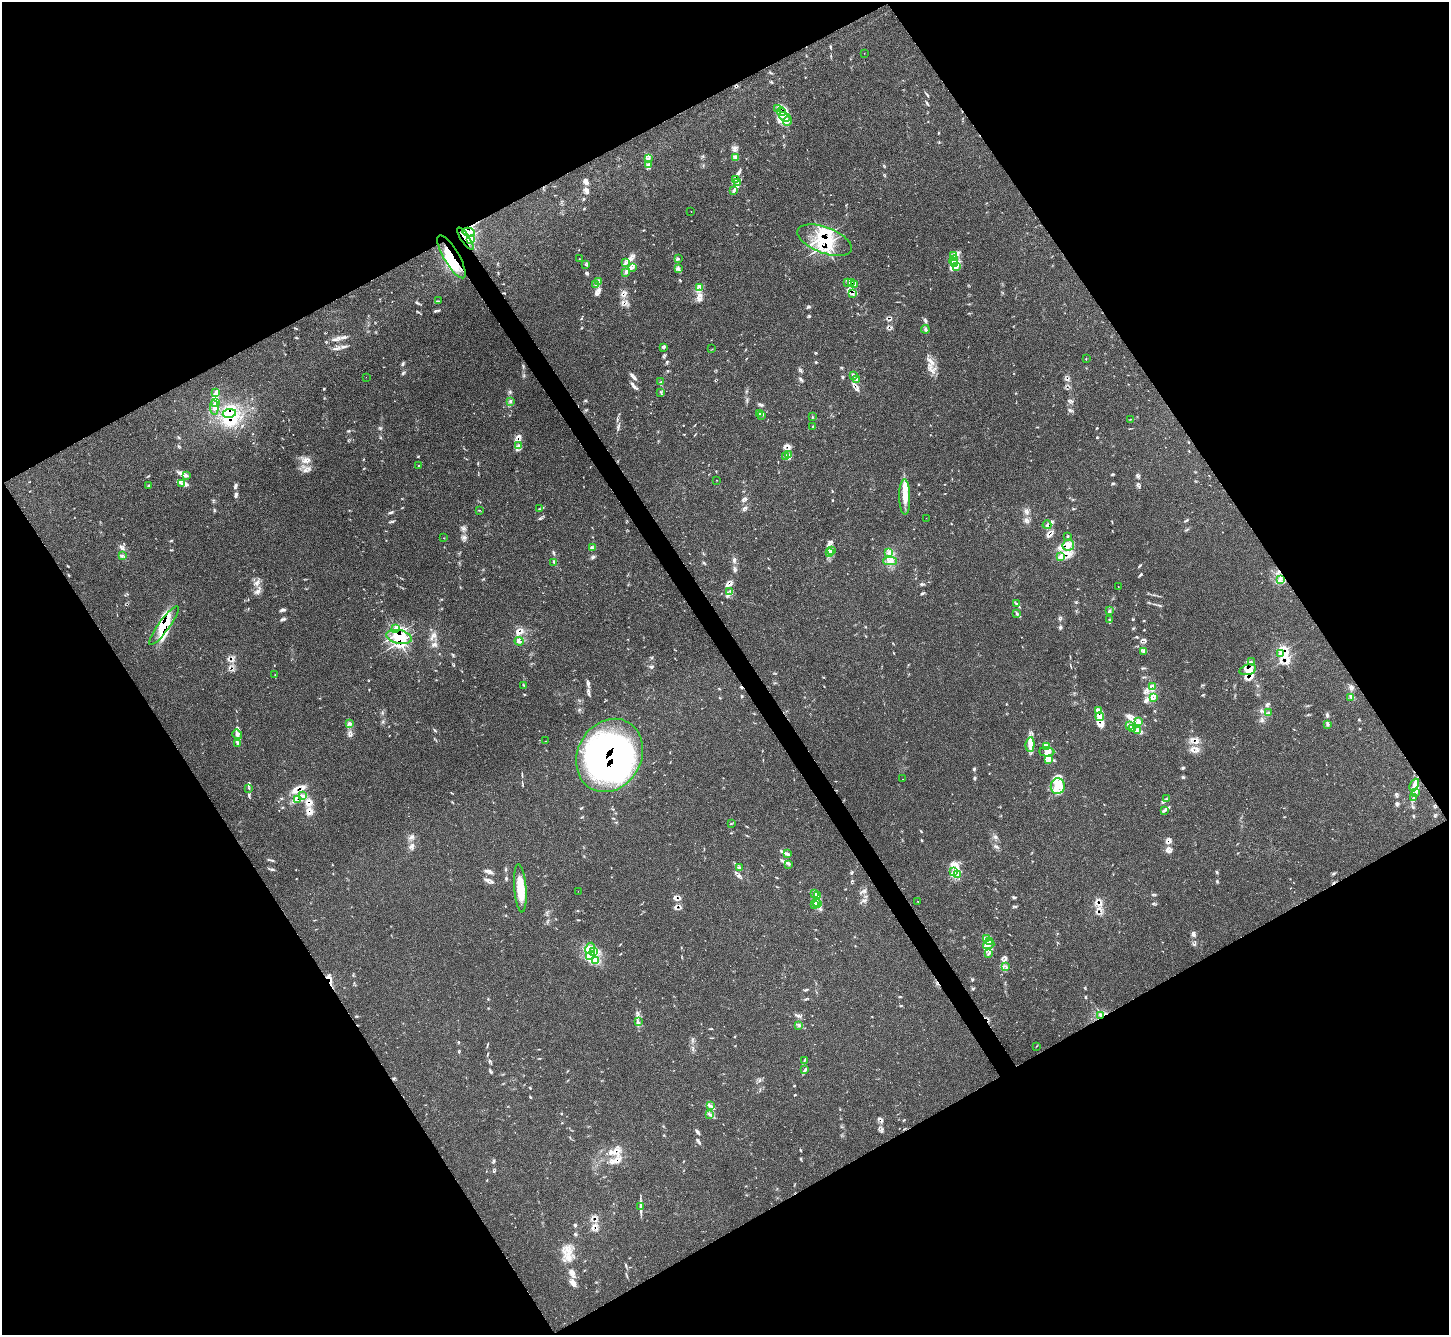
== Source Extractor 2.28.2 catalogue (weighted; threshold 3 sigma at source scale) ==
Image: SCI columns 30-5816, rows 190-5519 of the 5849 x 5845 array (HDU 1 of 3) = the unmasked area's bounding box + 8 px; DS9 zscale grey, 4 x 4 block average (1 PNG px = mean of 4 x 4 image px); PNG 1451 x 1337 px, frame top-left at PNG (2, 2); each listed source drawn as its Kron ellipse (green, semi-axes under 4 px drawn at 4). Shown black and unused: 48% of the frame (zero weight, under 3 of 4 exposures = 4% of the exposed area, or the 3 px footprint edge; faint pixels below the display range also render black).
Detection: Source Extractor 2.28.2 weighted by HDU 2 'WHT'. Background 0.054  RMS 0.005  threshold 0.0225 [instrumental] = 3 sigma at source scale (4.5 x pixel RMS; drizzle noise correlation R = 1.50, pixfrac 1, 0.05/0.05 arcsec/px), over >= 5 px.
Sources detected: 221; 10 inside a brighter object's white glare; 26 cosmic-ray / hot-pixel residue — neither listed nor drawn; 3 coinciding with a brighter row at this scale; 24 inside a brighter listed object's ellipse — not listed separately; the other 158 listed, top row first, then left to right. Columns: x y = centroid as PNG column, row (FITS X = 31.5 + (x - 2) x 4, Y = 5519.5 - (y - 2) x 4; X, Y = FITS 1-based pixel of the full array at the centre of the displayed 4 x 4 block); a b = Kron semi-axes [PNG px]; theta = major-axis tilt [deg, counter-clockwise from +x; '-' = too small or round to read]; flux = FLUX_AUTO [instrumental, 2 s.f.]
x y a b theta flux
864 53 2 2 - 0.69
778 109 2 2 - 3.1
782 112 4 2 - 8
785 117 6 3 -32 13
787 121 5 3 - 8.3
735 157 3 2 - 2.5
648 158 2 2 - 1.6
649 165 2 2 - 1.8
736 180 2 2 - 1.4
738 183 2 2 - 1.9
733 191 4 2 - 3.7
691 211 2 2 - 0.71
469 232 6 4 -10 16
465 239 13 3 -56 21
471 240 4 3 - 7
825 240 29 13 -21 120
954 256 4 2 - 3.4
451 257 24 7 -59 87
579 259 2 2 - 0.99
679 259 3 2 - 1.5
954 260 5 2 - 7.1
626 263 2 2 - 1.3
585 264 3 2 - 1.3
955 264 4 2 - 4.6
957 267 4 2 - 4
632 268 3 2 - 4.1
678 268 3 2 - 2.4
626 272 2 2 - 1.6
598 282 2 2 - 1.1
847 282 2 2 - 1.2
852 282 3 2 - 3
596 284 4 2 - 2.3
855 284 2 2 - 1.9
700 287 3 2 - 3.5
853 294 2 2 - 2.6
439 301 2 2 - 0.86
925 329 4 2 - 3.9
664 347 2 2 - 1.2
712 349 2 2 - 0.92
1086 359 2 2 - 1.2
854 375 2 2 - 1.7
366 377 2 2 - 0.56
857 380 4 2 - 4.3
661 382 2 2 - 1.8
660 392 2 2 - 0.94
215 393 2 2 - 0.98
510 401 4 3 - 4.2
216 402 4 3 - 9.3
214 408 7 3 -86 9.4
229 413 7 4 9 17
759 413 2 2 - 1.8
762 415 2 2 - 1.8
813 417 2 2 - 1
1130 419 2 2 - 1.4
813 427 2 2 - 1.8
518 446 3 2 - 3.4
789 454 3 2 - 1.6
786 456 2 2 - 1.3
418 466 2 2 - 1.5
187 475 2 2 - 1.7
716 480 2 2 - 0.92
182 483 4 2 - 3.1
148 485 2 2 - 2
905 497 18 5 -89 35
540 509 2 2 - 1
479 510 2 2 - 0.85
926 518 2 2 - 0.44
1047 525 4 2 - 4
1068 536 2 2 - 2.8
444 538 2 2 - 1.4
1068 545 6 5 - 17
592 548 2 2 - 1.9
832 550 2 2 - 2.1
829 552 2 2 - 2.4
888 553 2 2 - 1.8
122 556 2 2 - 1.2
1060 557 3 2 - 4.1
890 561 7 2 -1 7.8
554 562 2 2 - 1.8
1280 580 2 2 - 1.3
1118 587 2 2 - 0.66
730 591 2 2 - 1.4
1016 604 3 2 - 2.5
1109 611 3 2 - 3.1
1017 613 4 2 - 2.9
1110 620 3 2 - 2
164 626 24 5 54 58
396 628 4 2 - 3.6
399 637 13 7 -10 40
519 641 4 2 - 3.1
1144 651 3 2 - 1.5
1280 653 3 2 - 2.6
1251 661 3 2 - 2.3
1248 670 8 5 13 18
275 675 2 2 - 0.85
524 686 3 2 - 2.4
1153 686 3 2 - 2.5
1351 697 2 2 - 1.6
1153 698 3 2 - 1.4
1099 711 4 2 - 5.7
1268 712 2 2 - 1.4
1100 717 4 3 - 10
1139 721 2 2 - 2
349 723 3 2 - 3.6
1328 724 2 2 - 2.7
1129 726 2 2 - 1.6
1133 728 3 2 - 2.2
1137 730 2 2 - 4
237 734 5 4 - 8.9
546 741 2 2 - 0.86
238 744 2 2 - 1.5
1030 744 7 4 86 17
1046 747 2 2 - 1.7
1047 752 7 4 -3 17
610 755 38 32 60 670
1048 759 4 2 - 5
902 779 2 2 - 1.8
1414 785 6 4 65 13
1058 786 8 7 - 32
249 788 2 2 - 1
1415 792 3 2 - 2.8
302 796 3 3 - 5.3
1413 798 3 2 - 3.1
1166 799 2 2 - 1.7
298 800 3 2 - 3.8
1164 810 2 2 - 1.7
731 823 2 2 - 0.91
787 853 2 2 - 1.5
789 864 3 2 - 1.3
740 867 2 2 - 1.7
954 872 2 2 - 3.1
957 875 2 2 - 2.9
520 888 24 6 -85 61
578 891 2 2 - 4.9
815 894 2 2 - 2.8
817 895 2 2 - 2.1
918 901 2 2 - 1.2
816 902 3 2 - 3.5
818 904 3 2 - 3.9
815 905 3 2 - 3.3
986 939 3 2 - 2
990 941 4 2 - 3.7
989 944 6 2 18 7
590 948 6 2 61 8.2
594 951 3 2 - 5
988 954 3 2 - 2.4
590 956 5 3 - 11
595 960 4 2 - 6.2
1006 966 2 2 - 1.5
1101 1015 3 2 - 4.9
638 1022 3 2 - 2.4
799 1025 2 2 - 1.6
1037 1046 2 2 - 0.89
804 1060 3 2 - 1.9
805 1070 2 2 - 1.8
711 1106 2 2 - 1.4
709 1114 2 2 - 2.6
641 1206 3 2 - 3.5
Overlapping masked pixels (flux is a lower limit): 22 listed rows (the first 20) at x y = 782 112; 785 117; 787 121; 469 232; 465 239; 471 240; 825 240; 451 257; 852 282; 855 284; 857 380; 229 413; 1068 545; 164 626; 399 637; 1280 653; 1248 670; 1100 717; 1133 728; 610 755
Diffuse or blended objects may show on this block-average render without a row.